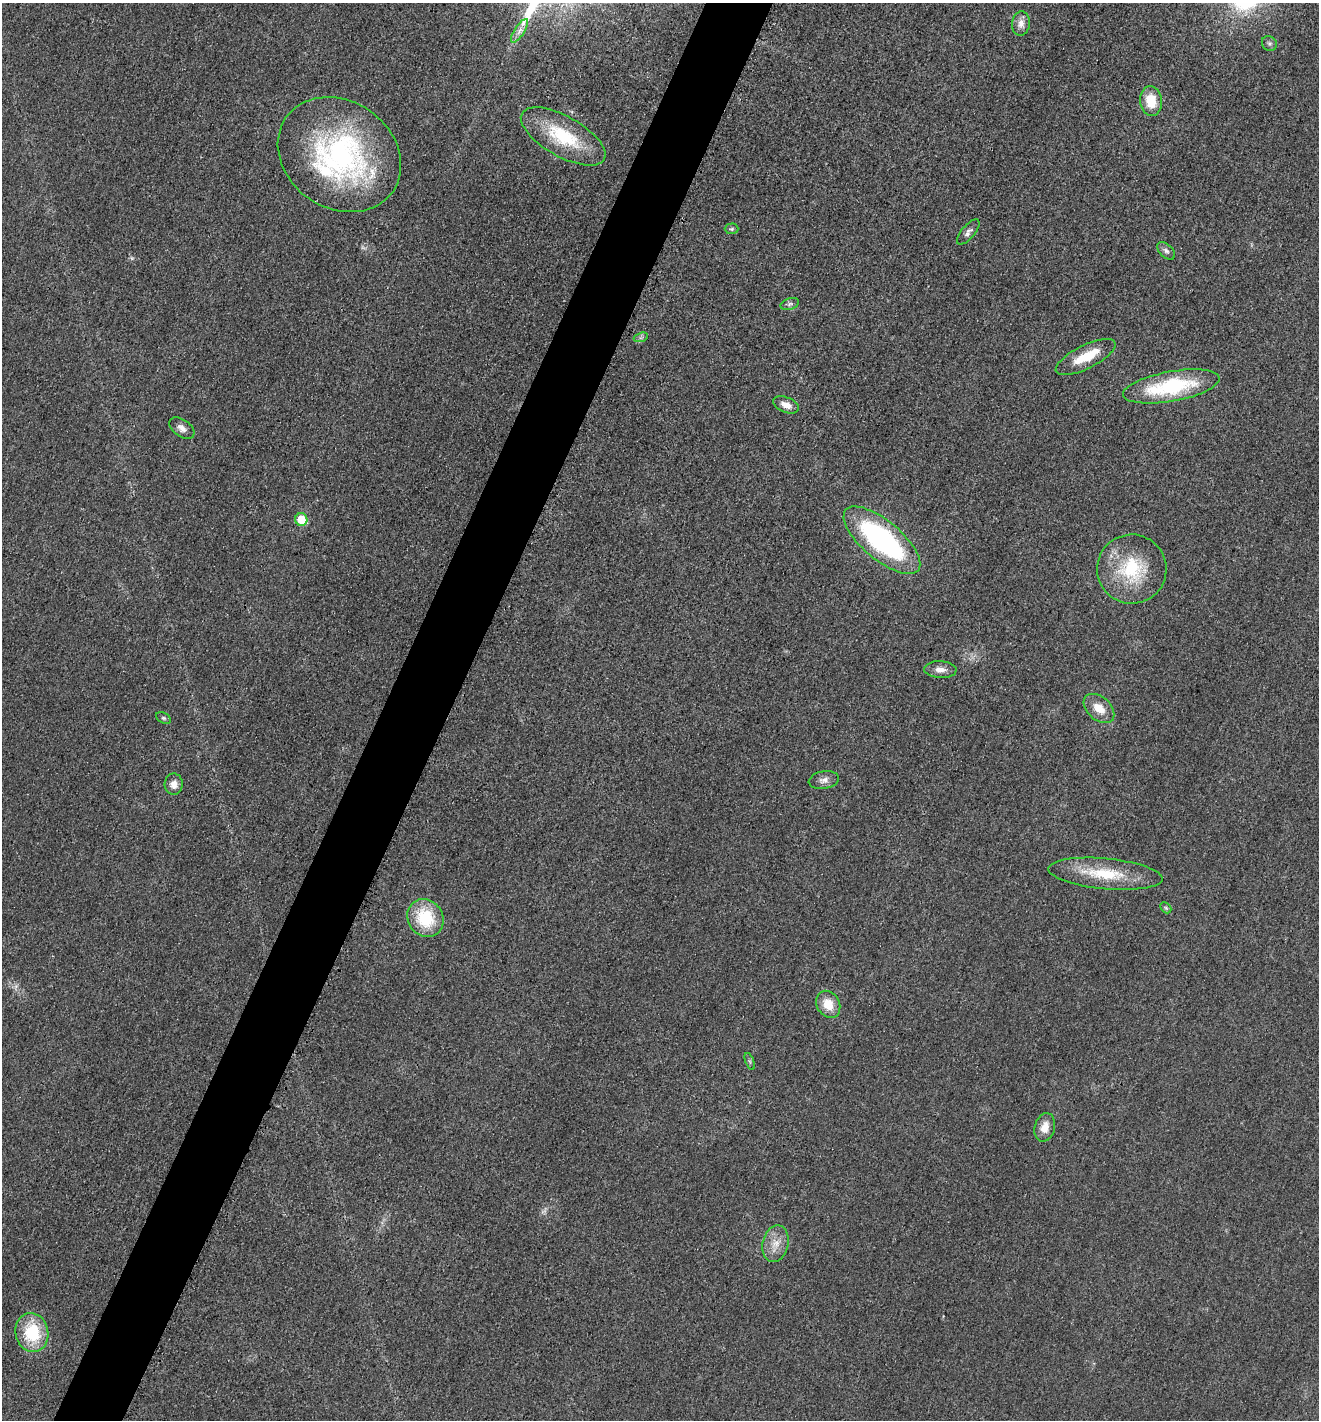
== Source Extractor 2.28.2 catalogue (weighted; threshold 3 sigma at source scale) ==
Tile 7 of 4 x 4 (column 3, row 2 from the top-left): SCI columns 2785-4101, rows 2853-4270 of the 5714 x 5701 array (HDU 1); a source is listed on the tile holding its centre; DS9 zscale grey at full resolution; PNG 1321 x 1422 px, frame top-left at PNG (2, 3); each listed source drawn as its Kron ellipse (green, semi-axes under 4 px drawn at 4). Shown black and unused: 5% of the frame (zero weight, under 3 of 4 exposures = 1% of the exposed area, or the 3 px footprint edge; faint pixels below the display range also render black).
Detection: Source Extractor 2.28.2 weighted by HDU 2 'WHT'; one run over the whole footprint, this tile lists its part. Background 0.0273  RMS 0.0058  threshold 0.0263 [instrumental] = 3 sigma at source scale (4.5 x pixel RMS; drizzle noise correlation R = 1.50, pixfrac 1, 0.05/0.05 arcsec/px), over >= 5 px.
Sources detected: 36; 2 too faint to see at this stretch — neither listed nor drawn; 3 inside a brighter listed object's ellipse — not listed separately; the other 31 listed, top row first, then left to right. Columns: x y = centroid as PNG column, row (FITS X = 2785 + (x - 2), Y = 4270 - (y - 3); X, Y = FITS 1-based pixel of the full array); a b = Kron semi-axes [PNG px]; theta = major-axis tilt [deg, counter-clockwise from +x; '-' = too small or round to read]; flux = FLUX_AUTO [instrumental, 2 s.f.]
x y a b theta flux
1021 23 12 9 84 4.3
519 31 14 5 57 3
1269 43 8 7 - 1.5
1151 101 15 11 -82 14
563 136 47 20 -29 36
339 155 65 53 -34 140
732 229 7 5 1 1.2
968 232 15 6 50 2.7
1166 251 11 6 -43 2
790 304 9 5 16 1.7
641 337 7 4 19 1.3
1086 357 33 11 27 17
1171 386 49 15 10 56
786 405 13 7 -23 5.2
182 428 14 8 -35 3.7
301 519 6 6 - 14
882 540 47 19 -40 110
1132 569 35 34 - 39
940 670 16 8 -3 4.5
1099 708 18 11 -41 9
164 718 8 5 -26 1.1
824 780 15 9 9 3.6
174 784 10 9 - 4.7
1105 874 57 15 -5 28
1166 908 6 4 -45 0.95
425 918 20 17 -54 30
828 1004 14 11 -58 10
750 1061 9 3 -69 0.89
1045 1127 14 10 75 7
776 1244 19 13 76 8.2
32 1333 19 16 -79 29